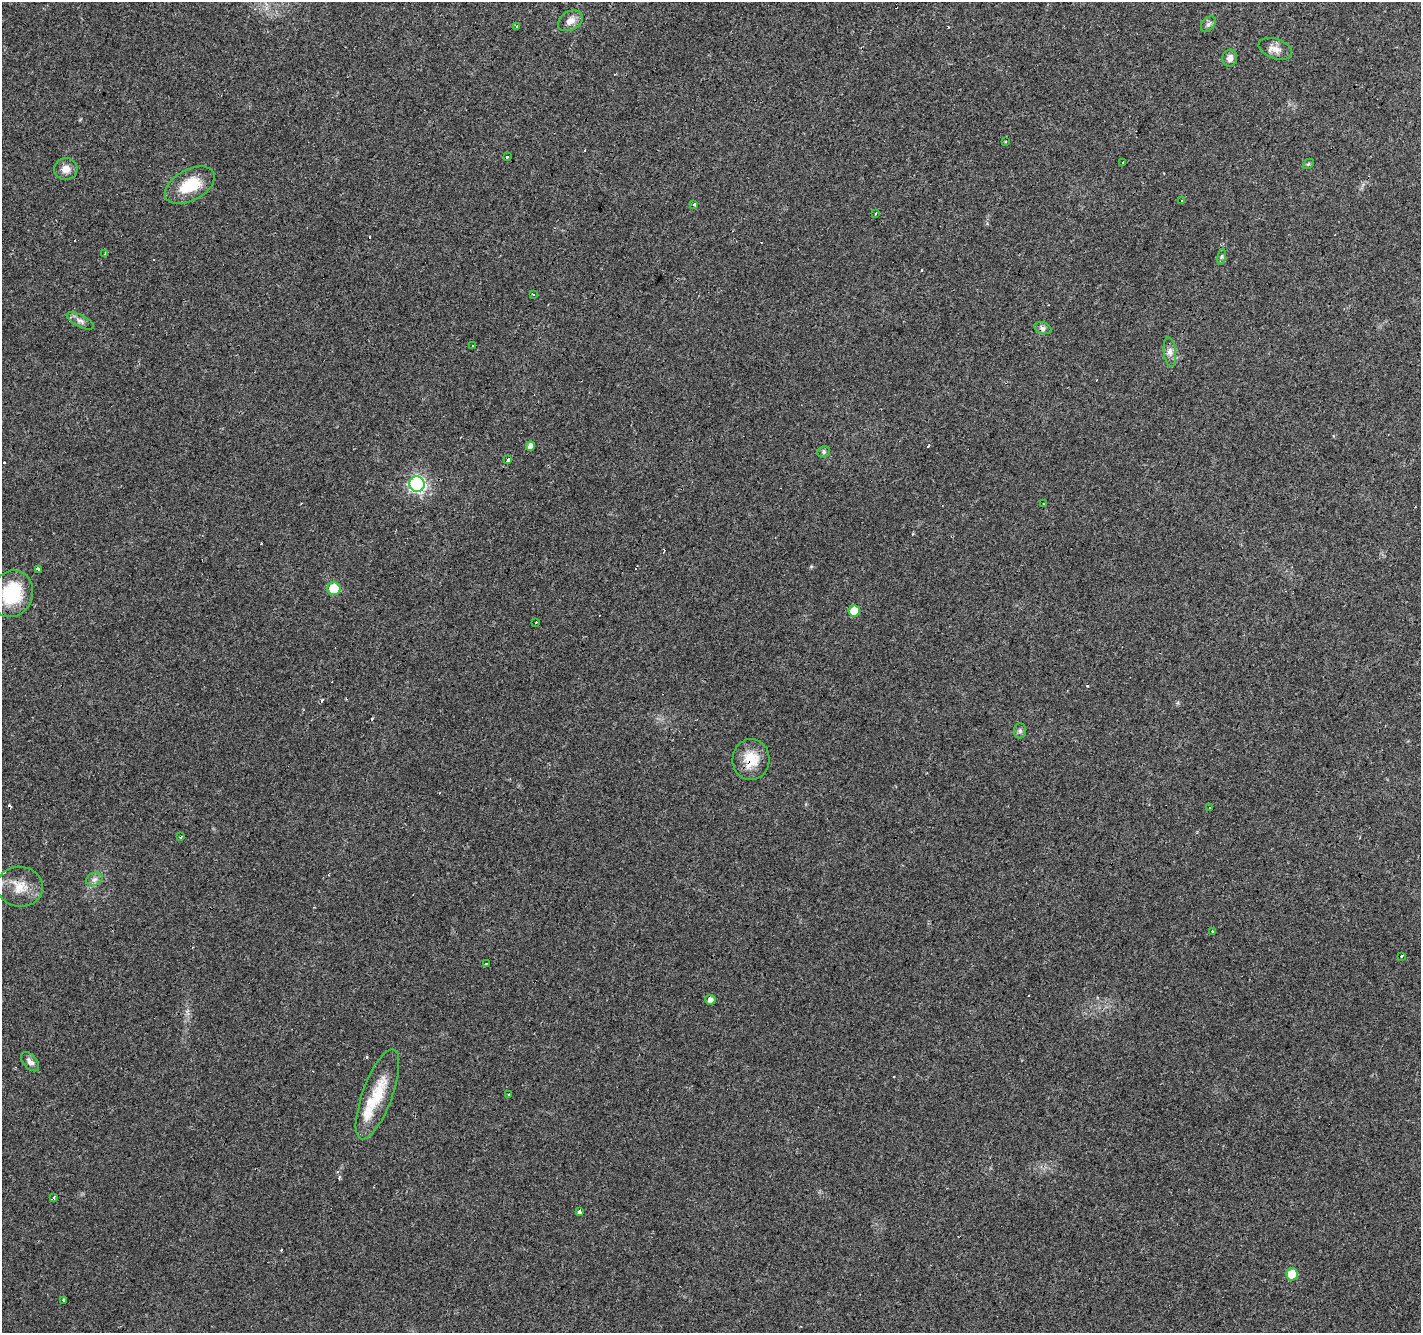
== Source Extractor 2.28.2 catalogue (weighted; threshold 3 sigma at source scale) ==
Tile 10 of 4 x 4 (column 2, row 3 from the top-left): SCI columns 1421-2839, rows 1534-2864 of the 5684 x 5795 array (HDU 1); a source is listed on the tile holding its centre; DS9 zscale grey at full resolution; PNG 1423 x 1335 px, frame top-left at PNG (2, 2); each listed source drawn as its Kron ellipse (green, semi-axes under 4 px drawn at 4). Shown black and unused: <1% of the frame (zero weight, under 3 of 4 exposures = <1% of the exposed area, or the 3 px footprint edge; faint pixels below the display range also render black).
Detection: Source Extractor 2.28.2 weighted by HDU 2 'WHT'; one run over the whole footprint, this tile lists its part. Background 0.04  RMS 0.0035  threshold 0.0158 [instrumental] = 3 sigma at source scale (4.5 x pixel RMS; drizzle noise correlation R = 1.50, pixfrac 1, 0.0396/0.0396 arcsec/px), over >= 5 px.
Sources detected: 73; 23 cosmic-ray / hot-pixel residue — neither listed nor drawn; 2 inside a brighter listed object's ellipse — not listed separately; the other 48 listed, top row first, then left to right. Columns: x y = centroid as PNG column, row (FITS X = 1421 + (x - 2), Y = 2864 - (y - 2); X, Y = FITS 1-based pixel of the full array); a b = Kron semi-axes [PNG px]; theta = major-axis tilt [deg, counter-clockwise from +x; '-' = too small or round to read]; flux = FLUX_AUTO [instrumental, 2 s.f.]
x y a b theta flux
570 21 13 9 30 3
1208 24 9 6 50 0.98
517 27 4 3 - 4.7
1275 49 17 10 -20 2.9
1230 58 8 7 - 1.8
1005 141 3 2 - 0.45
507 157 3 3 - 1.1
1123 162 3 3 - 1.1
1308 164 6 4 43 0.45
66 169 12 10 2 2.9
190 185 27 15 28 12
1182 201 3 3 - 1.3
694 205 3 3 - 3.2
875 213 3 3 - 0.61
105 253 4 3 - 0.34
1222 257 8 4 81 0.63
533 294 3 3 - 1.5
80 321 15 6 -28 1.6
1043 328 9 5 -19 1.1
473 346 3 3 - 2.4
1170 352 15 6 -82 1.9
530 446 5 4 - 2.1
824 452 6 5 - 0.68
508 460 3 3 - 4.9
417 484 8 7 - 82
1044 504 3 2 - 0.23
38 569 3 3 - 1.5
334 589 6 6 - 12
12 594 24 20 65 18
854 611 6 5 - 6.7
536 622 2 2 - 0.38
1020 731 8 6 -90 0.88
751 759 20 18 88 8.2
1210 808 3 2 - 0.49
181 837 3 2 - 0.58
94 879 8 6 20 1.3
20 887 23 20 -7 7.1
1212 932 3 3 - 0.87
1402 956 3 3 - 0.98
486 964 4 3 - 1.9
710 1000 5 5 - 1.7
30 1062 11 6 -48 1.7
377 1094 47 15 70 12
509 1094 3 3 - 1.3
54 1197 3 3 - 0.6
579 1211 3 3 - 12
1292 1274 6 6 - 9.4
63 1300 3 2 - 0.43
Overlapping masked pixels (flux is a lower limit): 2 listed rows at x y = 508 460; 751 759